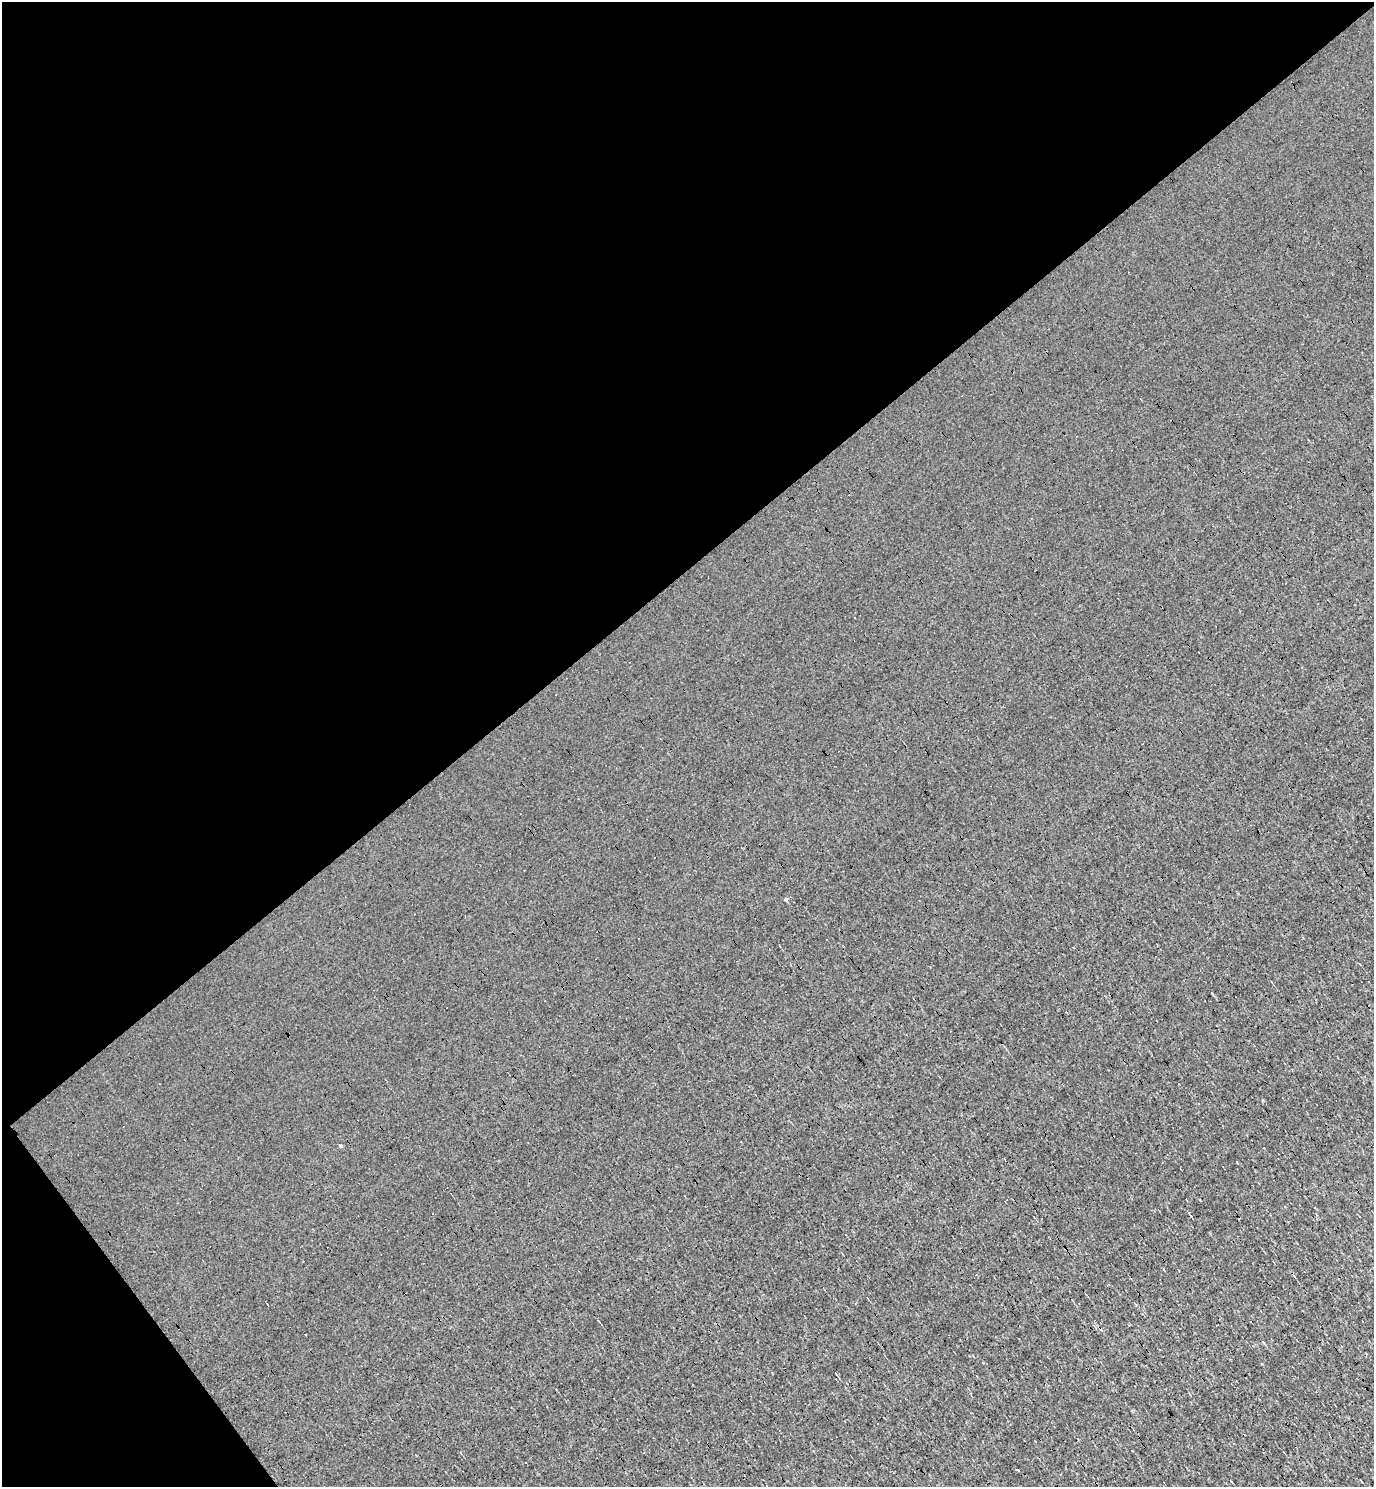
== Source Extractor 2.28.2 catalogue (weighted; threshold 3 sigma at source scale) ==
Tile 5 of 4 x 4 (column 1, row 2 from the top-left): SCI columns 154-1525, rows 2969-4453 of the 5935 x 5937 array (HDU 1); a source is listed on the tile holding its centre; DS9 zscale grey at full resolution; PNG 1376 x 1489 px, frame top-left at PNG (2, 2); no overlay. Shown black and unused: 41% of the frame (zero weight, under 3 of 4 exposures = <1% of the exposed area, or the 3 px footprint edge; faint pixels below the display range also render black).
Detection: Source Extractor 2.28.2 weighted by HDU 2 'WHT'; one run over the whole footprint, this tile lists its part. Background 0.00207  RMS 0.043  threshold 0.193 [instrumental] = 3 sigma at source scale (4.5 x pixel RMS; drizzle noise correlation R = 1.50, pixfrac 1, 0.05/0.05 arcsec/px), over >= 5 px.
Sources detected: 8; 3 cosmic-ray / hot-pixel residue — not listed; the other 5 listed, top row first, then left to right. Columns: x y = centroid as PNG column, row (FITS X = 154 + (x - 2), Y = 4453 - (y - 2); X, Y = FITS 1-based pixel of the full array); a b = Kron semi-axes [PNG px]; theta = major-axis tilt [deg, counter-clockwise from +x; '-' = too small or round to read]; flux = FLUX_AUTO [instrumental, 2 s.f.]
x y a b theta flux
786 899 4 4 - 12
827 939 3 3 - 15
341 1146 4 4 - 8
1237 1162 3 2 - 6.8
1018 1470 3 2 - 6.5